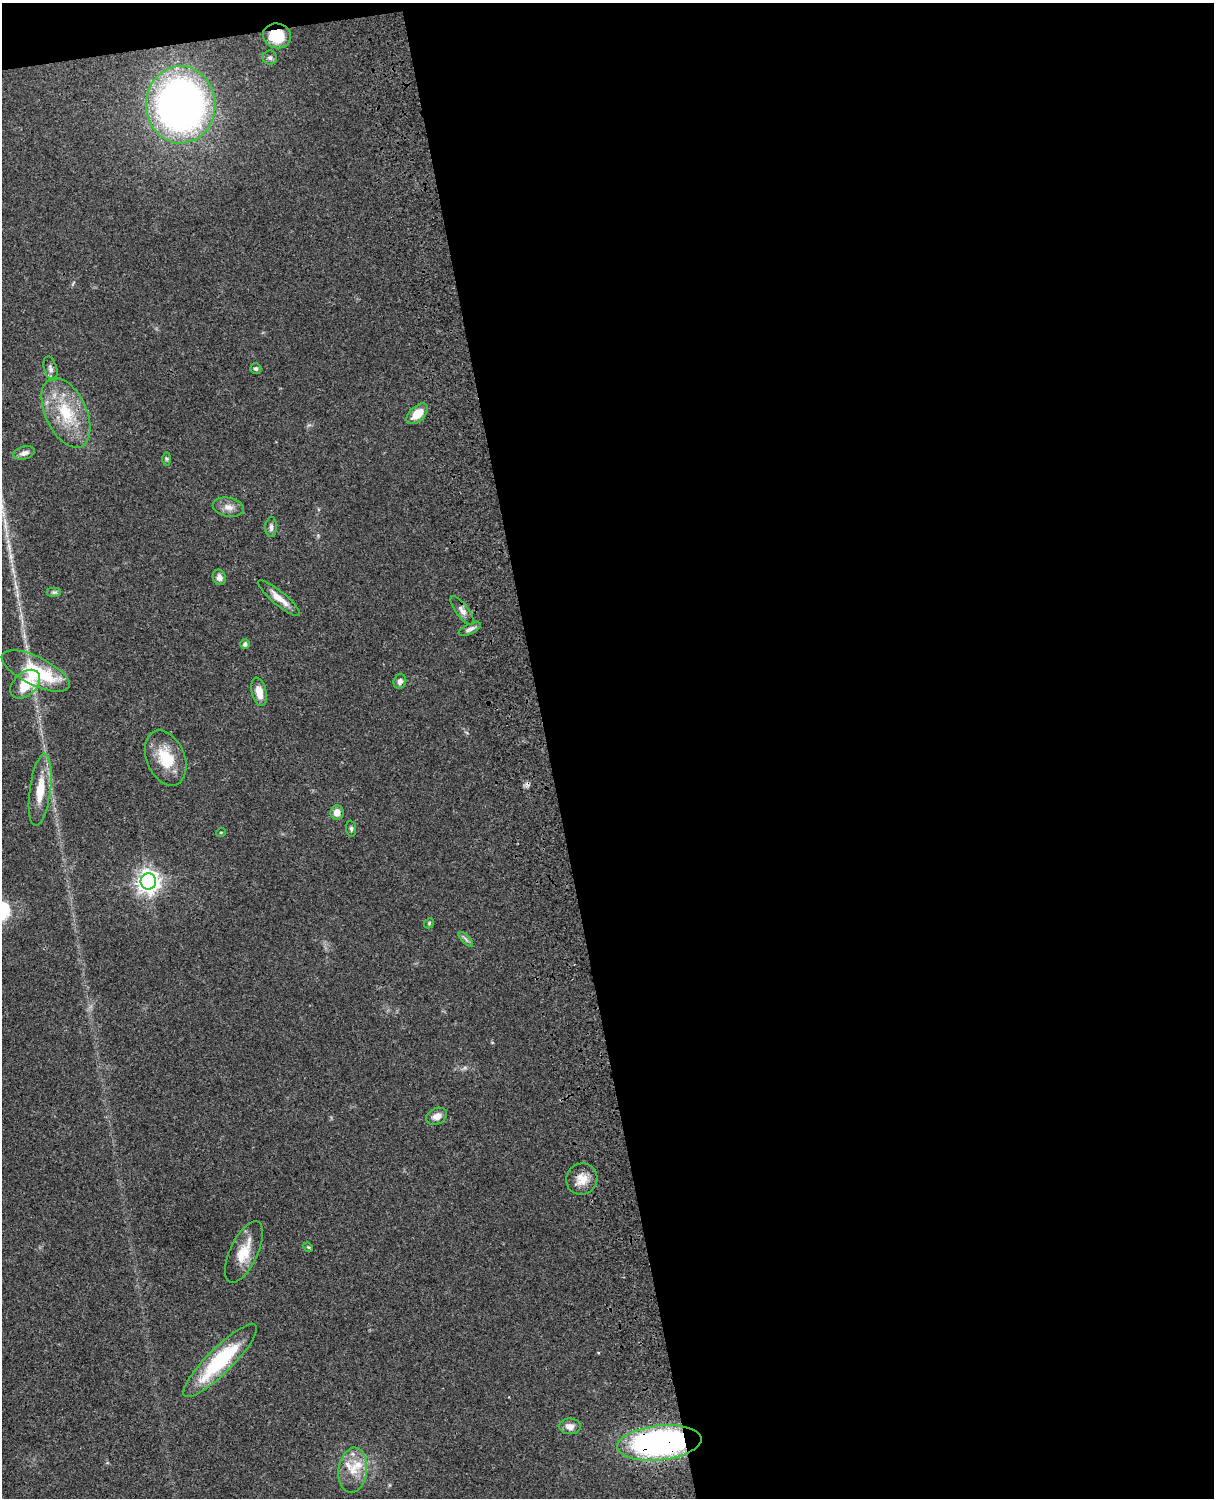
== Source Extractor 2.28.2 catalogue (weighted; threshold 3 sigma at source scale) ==
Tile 4 of 4 x 3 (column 4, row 1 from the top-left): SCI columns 3758-4969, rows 3268-4763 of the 5087 x 4926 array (HDU 1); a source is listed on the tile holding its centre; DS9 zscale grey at full resolution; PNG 1216 x 1500 px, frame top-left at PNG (2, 3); each listed source drawn as its Kron ellipse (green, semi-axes under 4 px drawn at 4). Shown black and unused: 56% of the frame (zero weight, under 3 of 4 exposures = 6% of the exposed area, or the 3 px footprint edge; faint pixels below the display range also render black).
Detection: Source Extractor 2.28.2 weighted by HDU 2 'WHT'; one run over the whole footprint, this tile lists its part. Background 0.0762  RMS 0.0058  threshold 0.0259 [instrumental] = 3 sigma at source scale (4.5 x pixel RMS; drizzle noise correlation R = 1.50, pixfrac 1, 0.05/0.05 arcsec/px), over >= 5 px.
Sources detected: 39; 1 cosmic-ray / hot-pixel residue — neither listed nor drawn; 1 inside a brighter listed object's ellipse — not listed separately; the other 37 listed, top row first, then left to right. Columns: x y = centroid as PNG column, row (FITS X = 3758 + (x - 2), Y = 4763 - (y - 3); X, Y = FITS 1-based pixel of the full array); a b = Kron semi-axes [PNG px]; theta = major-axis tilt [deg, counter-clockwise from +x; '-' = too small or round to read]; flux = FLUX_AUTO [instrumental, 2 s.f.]
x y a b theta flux
277 36 14 12 -14 18
270 58 7 7 - 1.5
181 105 38 34 -88 310
51 368 12 6 -74 2.2
256 368 5 5 - 1.2
66 413 37 20 -65 27
417 414 13 7 42 8.2
24 453 11 6 15 2.7
166 459 7 4 -89 0.96
228 507 16 9 -11 4.4
271 527 10 6 88 2
219 577 8 6 -71 3.1
54 592 7 5 0 1.1
279 598 26 7 -40 6.6
462 611 17 6 -53 3.2
470 629 12 5 24 1.9
245 644 5 5 - 1.6
36 671 37 14 -26 35
400 681 7 6 - 2.2
25 684 17 11 42 16
259 692 14 7 -76 6.3
166 758 29 19 -67 19
40 790 36 10 82 15
337 812 7 6 - 4.7
351 829 8 5 -83 1.2
221 832 5 3 - 0.45
148 881 8 7 - 410
429 923 5 4 - 0.76
466 939 9 3 -45 1.3
437 1116 11 8 26 3.7
582 1179 16 15 - 7.7
308 1247 5 4 - 0.67
244 1252 33 14 65 13
220 1361 50 12 45 48
570 1426 11 8 1 4.2
659 1443 42 17 6 190
353 1470 22 14 83 12
Overlapping masked pixels (flux is a lower limit): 2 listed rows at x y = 277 36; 659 1443